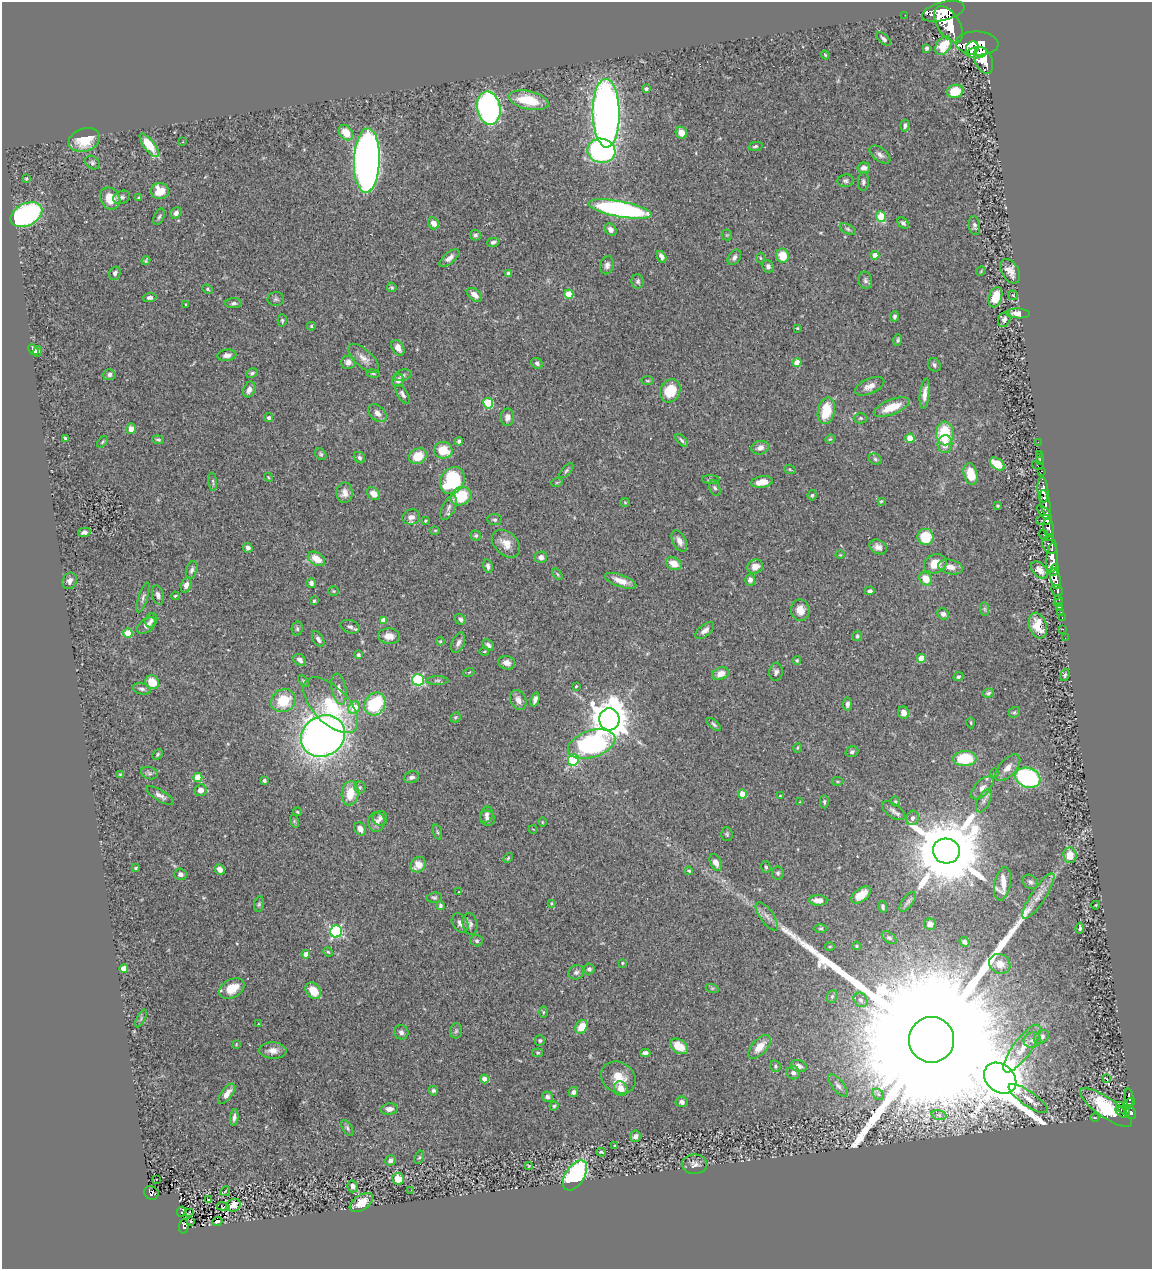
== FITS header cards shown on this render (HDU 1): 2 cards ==
NAXIS1  =                 1150
NAXIS2  =                 1267

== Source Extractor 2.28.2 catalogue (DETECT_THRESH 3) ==
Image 1150 x 1267 px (HDU 1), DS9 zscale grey, 1 PNG px = 1 image px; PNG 1154 x 1271 px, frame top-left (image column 1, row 1267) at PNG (2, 2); each listed source drawn as its Kron ellipse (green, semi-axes under 4 px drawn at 4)
Background 0.532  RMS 0.028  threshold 0.0827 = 3 sigma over >= 5 px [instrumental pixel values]
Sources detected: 406; all 406 listed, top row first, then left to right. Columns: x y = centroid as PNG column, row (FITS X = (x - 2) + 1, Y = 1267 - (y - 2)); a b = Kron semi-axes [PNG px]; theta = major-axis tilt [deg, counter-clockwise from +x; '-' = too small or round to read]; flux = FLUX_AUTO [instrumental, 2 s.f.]
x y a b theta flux
943 11 22 9 14 3100
905 15 2 2 - 5.4
949 24 20 11 -56 3700
883 39 9 4 -41 4.5
977 43 21 12 -2 3400
943 46 10 7 55 35
927 48 4 3 - 3.4
972 48 7 6 - 930
977 53 10 5 7 1700
825 55 4 3 - 2.3
984 60 14 8 -67 2500
646 89 4 3 - 3.2
955 91 8 6 18 49
529 100 20 9 -12 67
489 108 17 11 -78 660
606 113 34 13 -89 1400
905 125 6 4 83 5.5
346 133 8 6 -53 34
681 133 6 5 - 17
84 140 16 11 19 53
183 142 2 2 - 1.7
149 145 14 5 -52 49
755 146 7 4 12 3.3
601 151 14 12 -9 380
880 155 12 7 -37 8.7
367 160 32 13 88 1500
92 163 8 6 -34 4.4
864 168 6 5 - 9.9
26 179 3 3 - 2.3
845 181 8 6 7 4.7
863 182 9 5 88 4.7
160 191 9 8 - 33
122 197 8 6 25 5.5
110 198 11 9 -58 32
139 198 4 3 - 2.6
620 209 32 8 -10 470
176 213 6 5 - 7.5
26 215 17 11 27 370
159 217 9 5 65 4.1
881 217 5 5 - 63
434 223 6 5 - 13
903 223 6 4 -44 4.5
974 226 10 5 -82 5.1
611 229 7 5 -49 10
848 229 9 4 -25 4.2
475 235 5 5 - 4.1
727 235 5 5 - 2.3
493 242 6 4 14 4.8
875 255 4 4 - 22
783 256 7 6 - 35
661 257 6 4 -63 8.9
734 257 8 6 56 6.7
449 258 12 5 40 9.4
760 258 5 3 - 2
146 260 4 3 - 2.6
607 265 9 6 76 7.5
768 266 6 5 - 5.5
981 271 5 4 - 1.9
1010 271 13 8 -58 15
115 273 7 5 72 5.8
508 274 4 3 - 6.2
865 280 8 6 -79 5.2
638 281 7 6 - 4.7
392 287 5 4 - 2.6
208 289 5 4 - 2.9
569 294 5 4 - 67
474 295 9 5 -38 10
1013 295 5 4 - 2.4
995 297 10 6 72 33
150 298 7 4 5 6.3
276 299 8 7 - 4.8
234 303 8 5 2 4.3
186 304 3 2 - 1.4
1018 313 12 5 -3 14
894 316 5 4 - 4
1004 319 8 5 65 6.1
282 320 6 4 -87 3.1
311 326 4 4 - 2.8
797 328 3 2 - 1.7
898 340 6 4 73 3.5
398 348 8 5 -58 14
33 350 6 4 -44 8.5
38 351 5 4 - 4.4
227 355 9 5 7 9.1
364 358 19 8 -42 16
348 362 7 6 - 9.2
537 363 6 5 - 4.8
797 363 4 4 - 28
934 365 7 6 - 5
252 373 6 4 28 3.5
373 374 6 3 -9 2.2
109 375 6 5 - 5.7
402 375 9 5 16 4.9
398 380 6 5 - 11
647 381 6 3 -1 2.1
870 386 15 7 23 15
249 390 8 5 67 11
670 391 12 10 61 53
403 394 11 5 -57 5.7
925 394 15 4 83 13
488 403 5 5 - 94
892 407 19 7 21 41
826 411 13 8 77 54
378 413 11 7 -44 12
507 417 8 7 - 11
269 418 4 4 - 3.8
860 418 7 5 0 2.9
131 429 5 5 - 14
945 433 12 9 -89 84
65 438 4 3 - 2.4
910 438 4 4 - 34
830 439 5 3 - 1.9
158 440 6 4 -7 3.1
682 440 8 3 -46 4
459 441 4 4 - 4.7
102 442 7 4 50 2.5
1038 442 2 2 - 8.5
945 444 9 7 83 19
760 448 9 6 16 9.1
443 450 9 8 - 44
321 454 6 5 - 3.5
1039 454 3 2 - 11
418 456 9 7 28 39
359 458 6 5 - 4
875 459 6 5 - 3.4
1040 459 6 2 88 16
997 464 8 5 -36 38
1038 465 6 3 -15 69
790 470 6 4 -20 2.1
566 471 9 4 48 3.5
1042 471 3 2 - 30
971 474 11 7 -76 36
268 477 5 3 - 1.9
711 479 9 4 -3 3.1
452 480 14 11 57 150
213 482 9 3 -85 3.1
557 482 6 3 19 2.1
762 482 11 6 8 21
715 488 8 5 -65 4.1
1043 490 13 5 -84 1300
345 493 10 8 89 14
374 494 7 5 -44 14
812 495 5 4 - 2.7
461 496 11 9 28 68
881 501 4 4 - 2.2
625 502 5 4 - 1.9
1045 503 13 5 -79 950
998 506 3 3 - 2.3
449 507 13 6 64 8.8
1044 513 9 4 -45 330
411 517 9 7 19 11
494 520 7 5 -4 3.8
1044 520 8 5 2 350
425 521 4 3 - 1.8
1049 528 9 5 -82 540
435 530 5 3 - 2.1
84 532 6 4 11 5.8
1044 535 5 3 - 120
476 536 5 5 - 3.5
926 537 8 8 - 55
1050 537 4 3 - 180
679 541 11 6 -63 12
506 544 16 11 -43 21
1050 545 9 6 -62 760
878 547 9 6 -29 10
248 548 5 4 - 6.6
840 555 5 3 - 1.3
541 557 6 6 - 7.8
1052 558 15 5 86 1900
316 559 9 6 -31 27
674 564 8 6 -29 20
935 564 11 9 20 32
488 566 7 4 -79 6.5
755 566 8 7 - 16
950 567 12 7 -12 14
192 570 9 5 71 5.8
1040 570 10 6 -44 15
1054 570 6 4 64 460
557 574 6 3 -53 2.2
926 579 7 6 - 33
1055 579 11 5 -81 1000
750 580 6 5 - 7.5
70 581 8 7 - 7.5
621 581 16 6 -20 21
311 583 5 4 - 6.5
186 585 8 5 71 9.4
1057 590 6 5 - 220
334 591 5 4 - 2.2
870 591 5 4 - 4.5
158 595 10 5 -76 7.3
175 596 4 3 - 2.2
143 597 15 4 72 5.6
1058 599 3 3 - 92
314 601 3 3 - 2.7
1058 603 5 3 - 11
1060 608 3 3 - 20
985 609 7 4 -89 3.5
800 610 11 9 -79 19
1061 612 2 2 - 6.8
943 614 6 5 - 7
1062 618 3 2 - 12
460 619 6 5 - 4.6
151 620 7 5 70 5
383 620 4 4 - 16
146 626 11 6 38 9.8
1038 626 13 8 -72 28
350 627 10 6 -18 5.8
297 629 7 5 78 3.7
1063 629 2 2 - 5.8
705 630 11 5 39 9.5
128 633 4 4 - 66
389 636 11 8 -6 18
857 636 5 5 - 5.1
1065 638 2 2 - 2.3
318 639 9 5 -60 7.1
440 641 4 3 - 1.9
458 643 11 6 67 7.7
488 645 7 5 -45 5.8
484 651 4 2 - 1.7
358 655 4 3 - 5.2
921 658 4 4 - 30
300 660 7 5 -42 8.2
797 660 4 4 - 3.2
507 663 8 6 -14 9.5
469 672 5 3 - 1.7
776 672 9 6 84 6
721 674 8 6 21 15
1065 675 6 4 68 2.8
958 677 5 4 - 3.4
418 680 6 5 - 210
437 680 11 4 0 4.3
303 681 7 4 -47 2.7
152 682 7 6 - 35
576 686 3 2 - 1.8
142 689 9 5 -11 5.2
339 689 15 7 -78 13
988 693 6 4 9 3.4
535 699 7 4 73 8.1
518 700 10 7 -65 11
283 701 13 11 25 59
375 704 12 10 57 130
847 704 6 4 86 6.8
331 705 35 17 -46 110
354 708 6 5 - 48
1014 712 6 5 - 3
904 713 6 5 - 12
455 717 5 4 - 2.5
609 719 11 10 - 5500
971 723 5 3 - 1.9
714 724 9 4 -41 3.9
323 736 23 20 32 1600
591 744 24 13 18 340
797 748 5 3 - 2
852 752 6 5 - 4.3
157 754 6 3 47 2.5
965 759 11 7 3 96
573 760 6 5 - 140
1008 768 16 8 47 16
149 773 8 6 -17 4.7
994 773 4 3 - 1.3
120 774 3 3 - 1.7
411 777 8 5 20 6.5
198 778 4 4 - 44
1028 778 13 9 -19 310
264 781 4 3 - 4.3
838 781 6 4 -3 2.7
360 787 6 5 - 3.9
982 788 14 7 46 12
200 790 6 5 - 13
350 793 12 8 81 40
742 794 4 4 - 37
160 795 16 5 -30 8.7
780 796 2 2 - 1.5
984 801 12 6 64 8.5
800 802 4 4 - 1.6
824 802 6 4 -90 3.2
895 802 5 4 - 2.3
893 811 13 6 -36 8.3
297 812 4 3 - 2
487 814 8 6 72 6.7
380 818 7 7 - 6.2
487 818 8 7 - 7.4
913 818 7 6 - 5.8
294 821 6 4 -73 2.6
376 822 9 8 - 11
542 822 5 3 - 1.5
360 829 7 5 -56 10
533 829 4 2 - 1.2
437 832 7 3 -71 2.8
727 834 7 5 -86 3.2
946 851 13 12 - 26000
1070 855 8 6 -84 28
508 858 5 3 - 2.2
716 862 9 5 -64 12
418 865 8 7 - 23
766 867 6 4 -73 2.7
136 868 3 3 - 2.5
220 869 5 4 - 9.1
689 871 4 3 - 2.2
778 873 6 5 - 4
180 874 6 5 - 6.2
1030 882 8 6 -46 5.5
1002 884 17 8 80 26
459 892 4 4 - 1.3
861 895 11 6 37 24
1038 896 27 7 57 22
434 898 7 5 9 3.5
818 900 9 5 -4 16
908 902 12 5 52 5.2
551 903 4 3 - 1.9
259 904 8 5 79 3.2
1096 905 4 2 - 1.4
440 906 4 4 - 3.4
883 907 6 4 -82 3.6
767 916 16 6 -54 12
460 923 10 7 -57 9.2
470 924 11 7 -78 7
930 924 6 5 - 10
821 928 7 3 0 2.2
1080 928 5 3 - 3.8
336 931 6 6 - 260
889 938 8 5 -36 3.8
477 941 6 5 - 3.5
964 942 5 4 - 4.9
856 946 4 3 - 2.6
830 947 5 3 - 2
328 952 5 4 - 2.5
306 954 4 4 - 11
622 963 3 3 - 1.7
1000 964 11 9 -30 20
124 968 4 4 - 28
589 969 5 5 - 4.9
576 972 8 7 - 5.9
232 988 13 9 28 37
712 988 6 4 -18 2.7
313 991 9 6 -49 33
832 996 6 5 - 3.4
861 1000 8 6 -49 5.4
543 1012 6 4 90 2.2
141 1018 9 4 64 3.6
258 1024 3 2 - 1
582 1027 7 5 55 31
456 1031 7 6 - 4.3
401 1032 7 7 - 6.4
1041 1037 8 6 33 7.2
540 1040 5 5 - 3.7
932 1040 23 22 - 270000
1032 1040 9 7 20 7.4
236 1044 3 2 - 1.5
679 1046 10 6 -33 34
759 1047 14 7 48 25
1022 1049 29 9 54 30
273 1051 13 8 -2 15
538 1053 5 3 - 2.1
645 1053 5 4 - 7.7
775 1066 6 5 - 3.2
799 1066 8 6 -19 11
793 1073 6 6 - 8.1
618 1078 18 15 -35 33
1000 1078 18 13 -41 11000
484 1079 4 4 - 13
1107 1079 3 3 - 27
838 1085 13 6 -50 7.7
621 1088 7 6 - 20
433 1091 5 4 - 4.4
573 1092 5 4 - 5.3
227 1094 12 5 52 15
878 1094 6 5 - 3.9
547 1097 5 5 - 4.6
1129 1097 9 4 -81 220
1028 1098 23 7 -35 18
682 1102 6 5 - 6
1129 1104 7 4 41 200
554 1106 4 3 - 2.8
1106 1108 31 9 -35 170
389 1109 8 5 6 8.7
1123 1109 8 4 -45 320
1121 1112 7 4 -38 230
1130 1113 7 5 -51 410
939 1115 8 4 -14 3.6
234 1117 8 4 82 6.2
1095 1118 4 3 - 1.5
347 1128 9 4 -60 4.1
635 1136 6 5 - 8
615 1146 4 3 - 2.4
601 1152 5 2 - 2.7
419 1157 7 4 68 2.9
390 1160 5 5 - 5.5
694 1164 12 9 -2 10
529 1166 4 4 - 2.1
575 1175 17 9 56 280
156 1179 3 2 - 3.6
398 1179 6 5 - 31
353 1186 6 5 - 9.4
411 1190 2 2 - 4.3
225 1191 5 2 - 1.5
151 1193 7 6 - 110
208 1200 3 3 - 24
361 1203 13 7 34 28
234 1205 7 6 - 10
223 1207 7 3 -10 1.8
181 1212 5 2 - 1.6
189 1212 3 2 - 4.2
191 1221 3 2 - 1.7
217 1221 5 3 - 0.8
184 1226 7 5 88 140